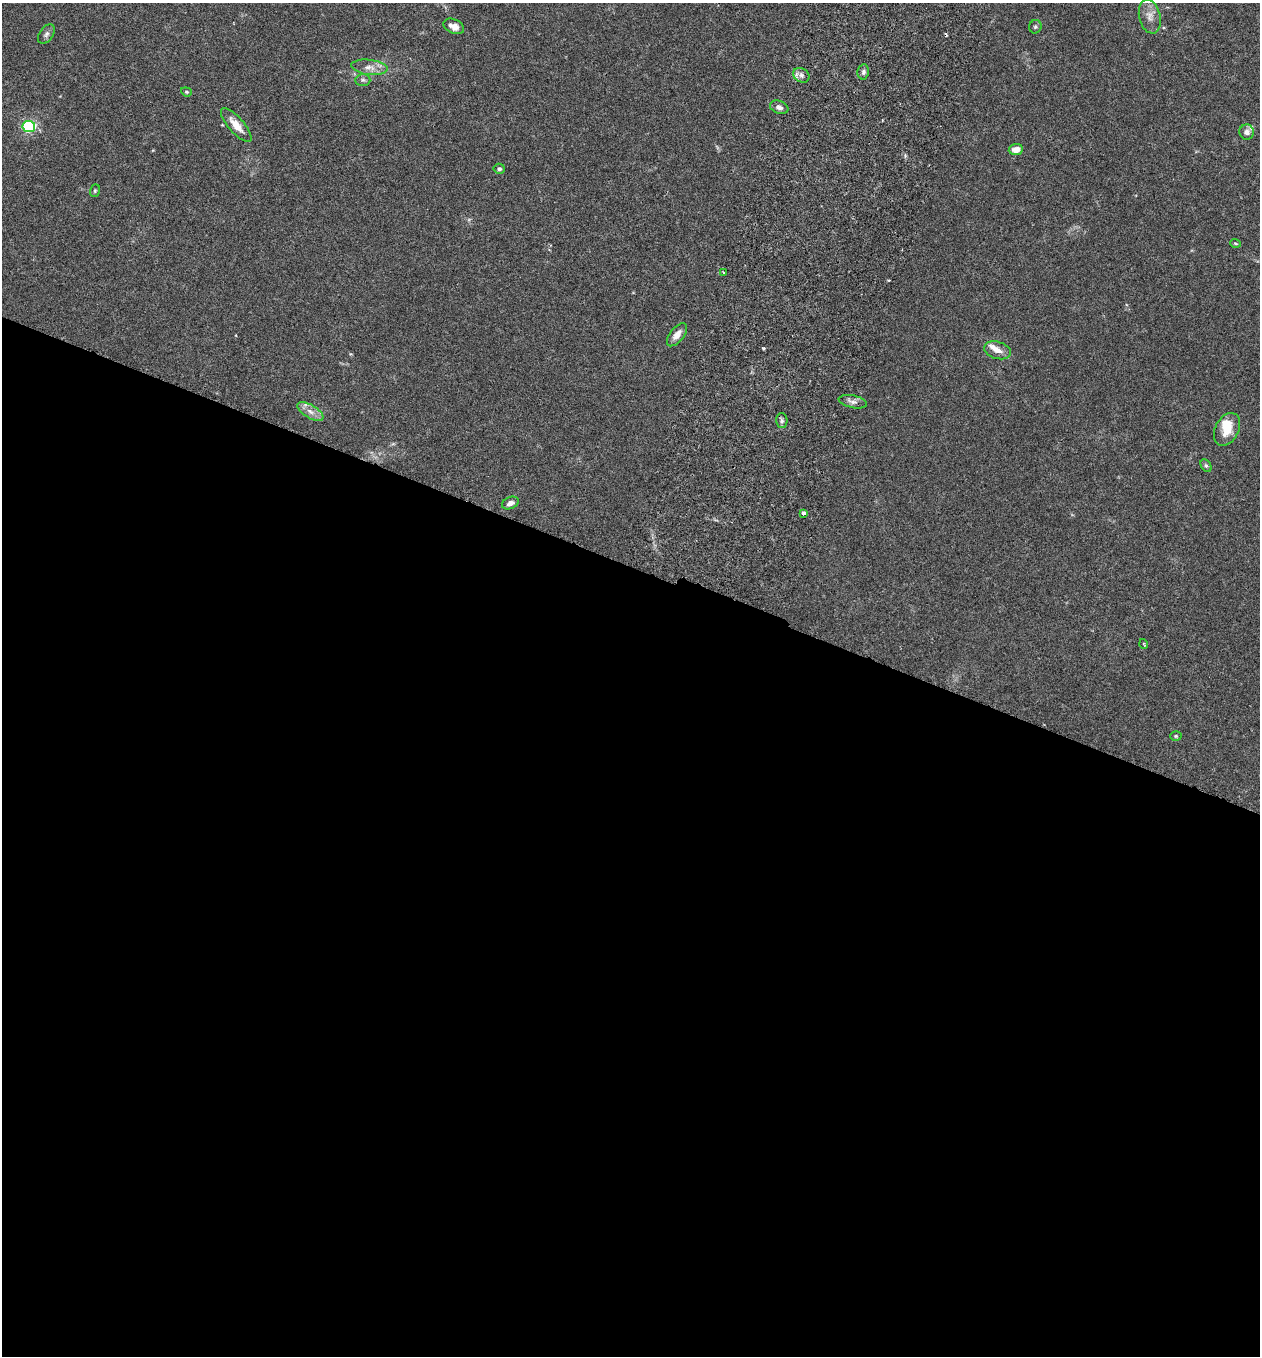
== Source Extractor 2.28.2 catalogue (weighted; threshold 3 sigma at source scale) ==
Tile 14 of 4 x 4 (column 2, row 4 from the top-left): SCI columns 1450-2707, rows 27-1380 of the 5543 x 5465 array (HDU 1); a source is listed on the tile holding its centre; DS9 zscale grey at full resolution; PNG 1262 x 1358 px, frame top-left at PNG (2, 3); each listed source drawn as its Kron ellipse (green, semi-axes under 4 px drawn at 4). Shown black and unused: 58% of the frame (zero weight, under 3 of 6 exposures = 3% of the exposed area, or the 3 px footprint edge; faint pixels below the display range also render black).
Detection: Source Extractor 2.28.2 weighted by HDU 2 'WHT'; one run over the whole footprint, this tile lists its part. Background 0.0173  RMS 0.0019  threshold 0.00795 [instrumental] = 3 sigma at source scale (4.09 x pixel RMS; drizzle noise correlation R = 1.36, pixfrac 0.8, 0.05/0.05 arcsec/px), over >= 5 px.
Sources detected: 33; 1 inside a brighter object's white glare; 1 cosmic-ray / hot-pixel residue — neither listed nor drawn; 2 inside a brighter listed object's ellipse — not listed separately; the other 29 listed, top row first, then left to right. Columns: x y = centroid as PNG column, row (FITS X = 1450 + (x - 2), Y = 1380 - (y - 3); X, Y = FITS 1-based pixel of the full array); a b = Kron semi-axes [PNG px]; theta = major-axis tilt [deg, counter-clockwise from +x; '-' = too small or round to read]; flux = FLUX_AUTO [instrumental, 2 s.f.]
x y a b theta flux
1150 16 17 10 -77 1.7
454 26 11 7 -23 1.6
1035 27 7 6 - 0.35
46 34 11 6 56 0.6
369 67 18 7 -7 1.5
863 72 7 5 80 0.49
801 75 8 7 - 0.73
363 80 7 6 - 0.46
186 92 5 4 - 0.24
779 107 9 6 -20 0.76
236 125 21 7 -49 2.4
29 126 6 5 - 27
1247 132 7 7 - 0.79
1016 149 7 5 7 1.6
499 169 5 5 - 0.41
95 191 6 5 - 0.29
1236 243 5 3 - 0.19
724 273 3 3 - 0.27
677 335 13 7 52 1.4
997 350 14 8 -18 1.5
853 402 14 6 -12 0.87
310 412 15 6 -30 1.3
782 421 7 5 -89 0.49
1227 429 17 11 61 3
1206 465 7 5 -62 0.37
510 503 9 6 23 0.96
803 513 3 3 - 0.73
1144 644 5 3 - 0.19
1176 736 5 4 - 0.26
Unlisted compact peaks at least as high as the median listed source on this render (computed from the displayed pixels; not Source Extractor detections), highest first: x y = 763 348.